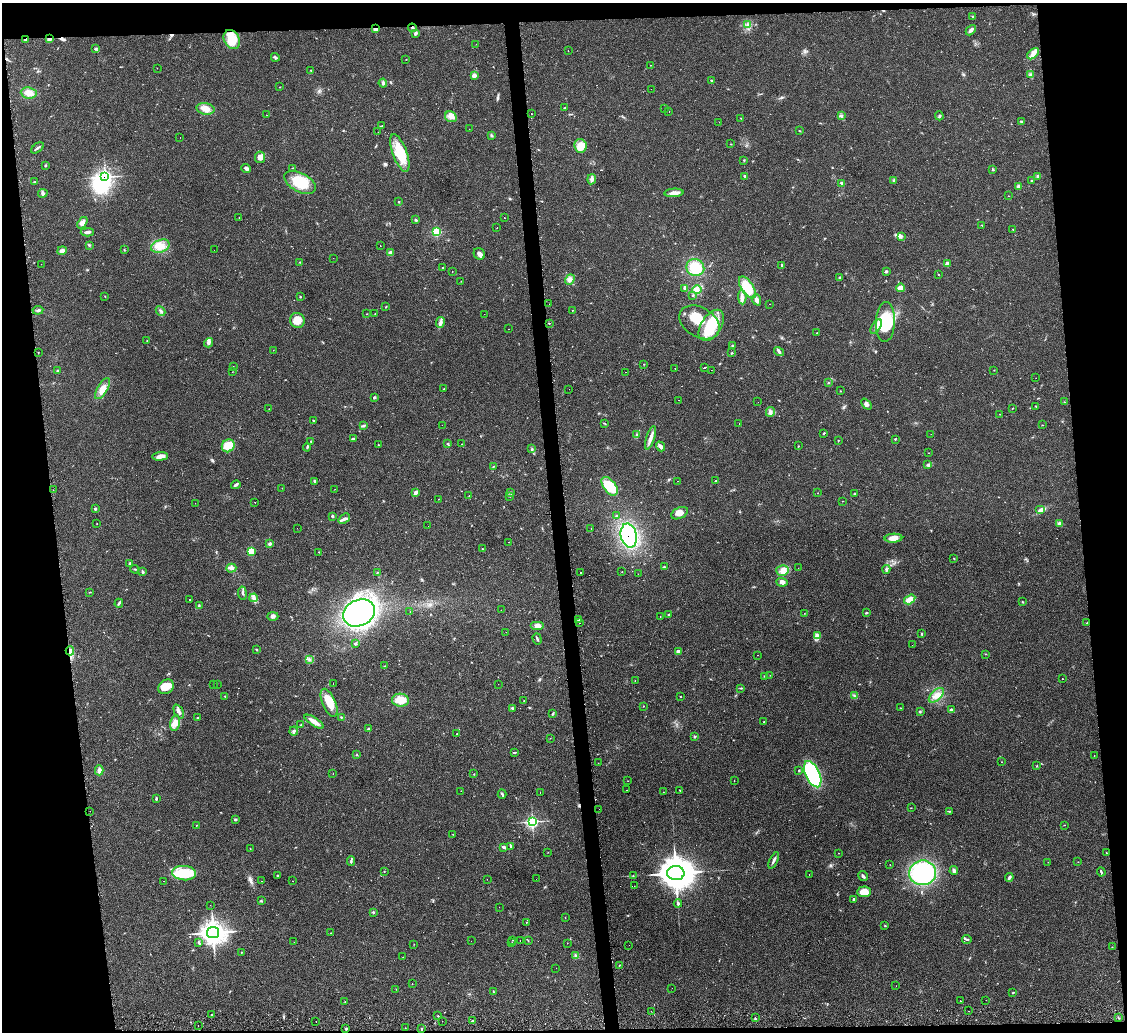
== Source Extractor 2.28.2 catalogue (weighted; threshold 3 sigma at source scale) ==
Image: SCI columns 3-4501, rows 226-4345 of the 4513 x 4546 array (HDU 1 of 3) = the unmasked area's bounding box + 8 px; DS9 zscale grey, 4 x 4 block average (1 PNG px = mean of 4 x 4 image px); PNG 1129 x 1034 px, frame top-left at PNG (2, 3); each listed source drawn as its Kron ellipse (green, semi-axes under 4 px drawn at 4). Shown black and unused: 12% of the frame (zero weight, under 2 of 3 exposures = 3% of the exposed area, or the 3 px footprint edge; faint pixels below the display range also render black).
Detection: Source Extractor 2.28.2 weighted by HDU 2 'WHT'. Background 0.0545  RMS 0.0071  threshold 0.032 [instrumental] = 3 sigma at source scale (4.5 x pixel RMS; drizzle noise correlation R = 1.50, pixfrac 1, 0.05/0.05 arcsec/px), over >= 5 px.
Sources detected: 454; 1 too faint to see at this stretch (4 x 4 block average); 2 inside a brighter object's white glare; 26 cosmic-ray / hot-pixel residue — neither listed nor drawn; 5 coinciding with a brighter row at this scale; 11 inside a brighter listed object's ellipse — not listed separately; the other 409 listed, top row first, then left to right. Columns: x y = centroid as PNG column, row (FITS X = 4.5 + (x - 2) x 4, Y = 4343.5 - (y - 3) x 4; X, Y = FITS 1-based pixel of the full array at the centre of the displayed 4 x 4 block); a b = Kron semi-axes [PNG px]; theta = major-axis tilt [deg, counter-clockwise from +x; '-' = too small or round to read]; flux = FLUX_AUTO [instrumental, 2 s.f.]
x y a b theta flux
972 16 2 2 - 2.4
748 24 2 2 - 3.1
412 28 4 2 - 7
375 29 2 2 - 24
971 30 6 3 46 12
415 33 4 3 - 7.8
25 39 3 2 - 4.7
49 39 4 3 - 9.9
232 40 10 7 -62 90
476 44 2 2 - 0.96
95 49 3 2 - 3.5
568 51 2 2 - 3.1
1033 54 7 4 42 19
275 57 4 3 - 7
406 59 2 2 - 1.2
650 65 2 2 - 0.93
157 68 2 2 - 0.53
311 71 2 2 - 2.6
474 75 2 2 - 22
1030 75 4 3 - 7.6
711 80 3 2 - 4
383 83 4 3 - 8.5
280 87 2 2 - 1.3
651 89 2 2 - 1.9
29 93 8 5 -7 35
565 108 2 2 - 2.9
205 109 9 5 -12 35
664 109 2 2 - 1.4
669 112 2 2 - 3.2
531 114 2 2 - 1.4
267 115 2 2 - 1.2
841 115 2 2 - 2.5
939 116 4 2 - 5.2
451 117 6 5 - 20
741 118 2 2 - 1.8
1021 121 3 2 - 4.9
719 122 2 2 - 2.5
381 126 3 2 - 3.3
469 129 2 2 - 2.5
799 131 2 2 - 1.7
378 132 2 2 - 1.1
491 135 4 2 - 4.5
180 137 2 2 - 0.59
731 144 2 2 - 1.7
580 146 7 6 - 33
37 148 7 2 37 7.2
400 153 20 7 -69 120
260 157 6 5 - 22
744 160 2 2 - 3
45 165 2 2 - 2.4
246 168 5 3 - 11
292 168 3 2 - 2
993 169 2 2 - 5.6
745 176 3 3 - 6
1037 176 3 2 - 2.9
105 177 4 4 - 410
592 179 5 4 - 12
894 180 3 3 - 4.9
1032 181 3 2 - 4.6
35 182 4 2 - 3.4
300 182 17 9 -28 120
842 183 4 2 - 7.3
1019 186 2 2 - 15
43 193 5 3 - 7.8
674 193 9 3 3 28
1008 196 2 2 - 1.3
399 202 2 2 - 3.2
239 217 2 2 - 4.4
504 217 2 2 - 3.9
415 220 4 2 - 4
82 223 6 4 53 19
982 225 2 2 - 1.9
497 228 2 2 - 1.6
1013 229 2 2 - 1.5
87 232 6 2 3 15
437 232 3 2 - 130
901 236 3 2 - 5.3
89 245 3 2 - 3.9
160 246 10 6 19 41
380 246 2 2 - 1.1
124 250 2 2 - 2.6
214 250 2 2 - 1.1
62 251 5 3 - 20
390 253 2 2 - 21
479 254 6 5 - 16
333 258 2 2 - 1
300 262 2 2 - 2.5
947 263 4 3 - 9.4
41 264 2 2 - 1.4
782 265 3 2 - 5.8
442 267 2 2 - 14
695 268 9 8 - 120
886 271 3 2 - 5.9
452 272 2 2 - 0.94
938 274 2 2 - 1.9
840 278 3 2 - 3.8
570 279 6 4 54 14
461 281 2 2 - 1.2
747 287 12 6 -57 110
685 288 4 2 - 19
900 288 4 4 - 29
697 290 5 3 - 14
105 296 2 2 - 1.1
692 296 3 2 - 1.9
300 297 2 2 - 2.4
742 297 7 4 -87 17
757 300 5 2 - 22
549 304 2 2 - 1.1
770 304 2 2 - 0.87
386 306 2 2 - 2.6
38 310 5 2 - 7
572 310 2 2 - 1.7
160 311 5 2 - 7.3
375 313 2 2 - 1.3
367 314 2 2 - 1.5
484 314 2 2 - 0.67
297 320 7 7 - 44
699 322 22 15 -31 120
885 322 20 9 87 190
440 323 5 3 - 13
549 323 2 2 - 2.6
711 325 17 10 58 160
876 327 8 3 59 16
509 329 2 2 - 3.9
817 333 2 2 - 1.9
147 341 2 2 - 1.8
209 343 5 4 - 11
732 345 3 2 - 2.7
273 350 2 2 - 0.83
779 351 5 2 - 6.6
38 352 2 2 - 1.1
732 353 2 2 - 2.5
644 364 2 2 - 1.2
233 367 2 2 - 1.8
704 367 2 2 - 22
675 368 2 2 - 1.9
711 370 2 2 - 0.5
994 370 2 2 - 1.3
58 371 3 2 - 5
232 372 2 2 - 0.9
626 372 2 2 - 4.6
1036 378 2 2 - 0.67
828 383 2 2 - 2.1
102 389 12 5 60 31
444 389 2 2 - 1.7
569 389 2 2 - 1.2
840 391 2 2 - 1.7
374 397 3 2 - 5.6
678 400 2 2 - 2.3
758 402 2 2 - 1.2
1064 402 2 2 - 1.6
866 404 6 3 -49 13
1036 406 2 2 - 2.1
1012 408 2 2 - 1.5
269 409 2 2 - 0.88
770 412 5 3 - 9.4
1000 414 2 2 - 0.72
314 421 3 2 - 3.9
604 423 3 2 - 2.1
739 423 2 2 - 1.1
442 425 2 2 - 2.5
1042 425 2 2 - 1.5
363 426 2 2 - 3.6
824 433 3 2 - 3.4
636 434 3 2 - 4.2
931 434 2 2 - 0.74
650 438 12 3 72 24
354 439 4 2 - 4.2
895 439 2 2 - 2.6
311 441 2 2 - 3.1
838 441 2 2 - 1.6
447 443 2 2 - 1.8
378 444 2 2 - 8.2
462 444 2 2 - 0.95
228 446 7 6 - 75
660 446 5 2 - 20
798 446 2 2 - 1.9
307 447 4 2 - 4.8
532 449 3 2 - 3.1
928 453 2 2 - 0.99
160 456 8 4 5 18
928 465 4 3 - 6.6
493 466 2 2 - 1.5
314 481 3 2 - 5.3
677 481 2 2 - 5.3
715 481 3 2 - 1.9
236 485 5 3 - 7.5
610 486 11 6 -52 160
282 488 2 2 - 1.2
335 489 2 2 - 1.4
53 490 2 2 - 0.95
415 492 4 3 - 14
510 492 3 2 - 3.4
818 493 2 2 - 0.87
854 494 2 2 - 3.2
469 496 2 2 - 1.9
510 496 2 2 - 1.3
439 499 2 2 - 1.9
842 501 2 2 - 1.1
255 502 2 2 - 1.8
195 503 2 2 - 1.1
95 509 3 2 - 4.3
1041 509 5 4 - 13
680 513 9 5 25 28
616 515 2 2 - 3.2
332 516 3 2 - 5.1
344 518 6 3 40 9.7
1059 523 4 3 - 9.2
97 524 2 2 - 0.99
428 526 2 2 - 3.8
297 528 2 2 - 2.3
591 529 2 2 - 3.6
629 536 12 8 -78 410
893 538 9 4 2 32
508 542 2 2 - 7.3
269 544 4 2 - 6.3
482 549 2 2 - 2.5
251 551 2 2 - 75
319 552 2 2 - 1.9
954 559 2 2 - 1.4
130 563 3 3 - 7
664 567 3 2 - 3.8
231 568 5 4 - 15
798 568 2 2 - 0.91
135 569 4 2 - 3.5
886 569 4 3 - 7.1
782 570 6 5 - 23
143 572 4 3 - 4.8
581 572 2 2 - 4.3
622 572 2 2 - 4.1
377 573 2 2 - 2.1
638 574 2 2 - 1.3
782 582 6 3 -5 8.5
90 592 2 2 - 2
242 593 7 2 -83 7.9
253 598 4 3 - 11
190 599 2 2 - 1.3
910 599 6 4 33 37
1022 602 3 2 - 3
119 603 4 2 - 8.2
199 606 3 2 - 2.9
501 610 2 2 - 3.4
410 611 2 2 - 3.6
359 613 16 13 28 810
804 613 2 2 - 0.98
866 613 3 2 - 4.2
669 614 3 2 - 3
273 616 5 4 - 12
660 617 2 2 - 0.96
578 620 2 2 - 3.1
580 623 2 2 - 3.6
1087 623 2 2 - 2.2
537 626 7 4 0 24
506 632 2 2 - 5.1
921 634 3 2 - 3.3
818 636 4 3 - 10
537 639 6 2 -72 6.4
356 644 2 2 - 2.6
912 645 2 2 - 0.71
257 650 2 2 - 2.4
70 651 4 2 - 18
678 651 4 3 - 10
985 654 2 2 - 1.4
757 655 2 2 - 0.89
309 659 3 3 - 7.6
385 666 3 2 - 2.6
770 675 2 2 - 0.71
765 676 3 2 - 3.6
1062 679 2 2 - 2.1
635 681 2 2 - 0.99
333 683 2 2 - 2.5
217 684 2 2 - 1.2
498 684 2 2 - 0.74
213 685 2 2 - 0.5
166 687 8 6 33 56
741 688 3 2 - 4.4
936 695 9 5 42 30
225 696 2 2 - 2.6
680 696 2 2 - 1.9
854 696 3 2 - 4.8
400 700 8 6 -3 57
524 701 2 2 - 1.2
329 703 15 6 -66 81
643 706 2 2 - 2.2
513 708 2 2 - 2.7
901 708 2 2 - 1.2
951 710 2 2 - 18
179 711 7 3 -65 14
920 712 2 2 - 2.2
553 714 2 2 - 3
197 717 3 2 - 3
341 717 3 2 - 2.7
314 722 11 3 -32 42
764 722 2 2 - 2.6
175 723 8 4 78 24
301 725 3 2 - 3.2
368 729 3 2 - 3.5
294 731 4 2 - 6.6
457 734 2 2 - 1.6
695 736 2 2 - 2.2
550 738 2 2 - 1.2
514 753 3 2 - 3
356 755 2 2 - 2.1
1094 755 2 2 - 1.1
1001 762 2 2 - 1.5
598 763 2 2 - 9.9
1037 766 2 2 - 2.3
99 770 5 4 - 16
799 770 2 2 - 2.8
333 774 2 2 - 0.94
474 774 2 2 - 1.2
813 774 14 7 -66 450
628 781 2 2 - 1.1
734 781 2 2 - 0.91
626 790 2 2 - 4.9
680 790 2 2 - 2.6
461 791 2 2 - 0.58
540 792 2 2 - 5.5
663 792 2 2 - 0.75
502 794 4 2 - 6.6
156 799 3 2 - 4.6
911 808 2 2 - 1.6
599 809 2 2 - 0.52
90 811 2 2 - 2.5
949 811 3 2 - 2.9
235 820 4 2 - 4.5
532 822 3 3 - 500
196 825 2 2 - 2
1064 825 2 2 - 1
453 834 2 2 - 1.5
511 846 3 2 - 4.1
504 847 4 2 - 13
250 849 2 2 - 1.6
548 852 2 2 - 1.1
839 853 2 2 - 0.96
1106 853 2 2 - 2.1
774 860 9 2 65 13
351 861 5 2 - 6.1
1048 862 2 2 - 0.97
1078 862 2 2 - 0.95
890 865 2 2 - 1
384 871 2 2 - 2.1
954 871 4 3 - 9
1101 872 5 2 - 5.8
184 873 12 7 -4 160
676 873 8 7 - 8300
923 873 13 12 - 450
809 874 2 2 - 3
278 876 2 2 - 3.8
633 876 2 2 - 1.8
863 876 5 3 - 8.4
1009 877 4 2 - 9.2
487 879 2 2 - 2.7
536 879 2 2 - 0.99
163 881 2 2 - 1
262 881 2 2 - 0.76
292 881 2 2 - 2.3
634 886 2 2 - 1
864 892 7 5 3 46
261 900 2 2 - 1.7
853 900 3 2 - 5.6
678 903 4 3 - 6.9
210 905 2 2 - 0.66
499 907 2 2 - 0.95
373 912 2 2 - 3.9
565 918 2 2 - 1.1
526 922 2 2 - 1
885 926 2 2 - 2.5
213 932 6 5 - 2800
331 933 2 2 - 0.86
967 939 4 2 - 4.1
512 940 2 2 - 1.2
520 940 2 2 - 0.73
471 941 2 2 - 0.71
528 941 2 2 - 1.3
199 942 3 2 - 4.8
294 942 2 2 - 0.5
512 943 2 2 - 1.2
567 943 2 2 - 1
414 944 2 2 - 1.2
629 945 2 2 - 0.93
1112 947 2 2 - 1.2
241 952 2 2 - 1.7
575 956 3 2 - 3.6
403 957 3 2 - 1.2
620 965 3 2 - 3
556 968 2 2 - 0.93
412 984 2 2 - 1.3
896 986 2 2 - 5.1
672 988 2 2 - 0.5
396 989 2 2 - 0.8
493 991 2 2 - 1.5
1013 993 2 2 - 3.5
986 1000 2 2 - 1.2
960 1001 2 2 - 13
345 1002 2 2 - 4.9
651 1011 2 2 - 0.65
969 1011 2 2 - 2.7
212 1015 2 2 - 6.5
438 1016 2 2 - 3
755 1018 3 2 - 3.2
1119 1018 2 2 - 2
316 1021 2 2 - 2
442 1021 2 2 - 0.67
472 1021 2 2 - 3.7
198 1026 2 2 - 1.8
405 1028 2 2 - 1.5
422 1028 2 2 - 2.1
346 1029 2 2 - 21
Overlapping masked pixels (flux is a lower limit): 7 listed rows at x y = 412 28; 375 29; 25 39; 49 39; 105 177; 629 536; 70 651
Diffuse or blended objects may show on this block-average render without a row.